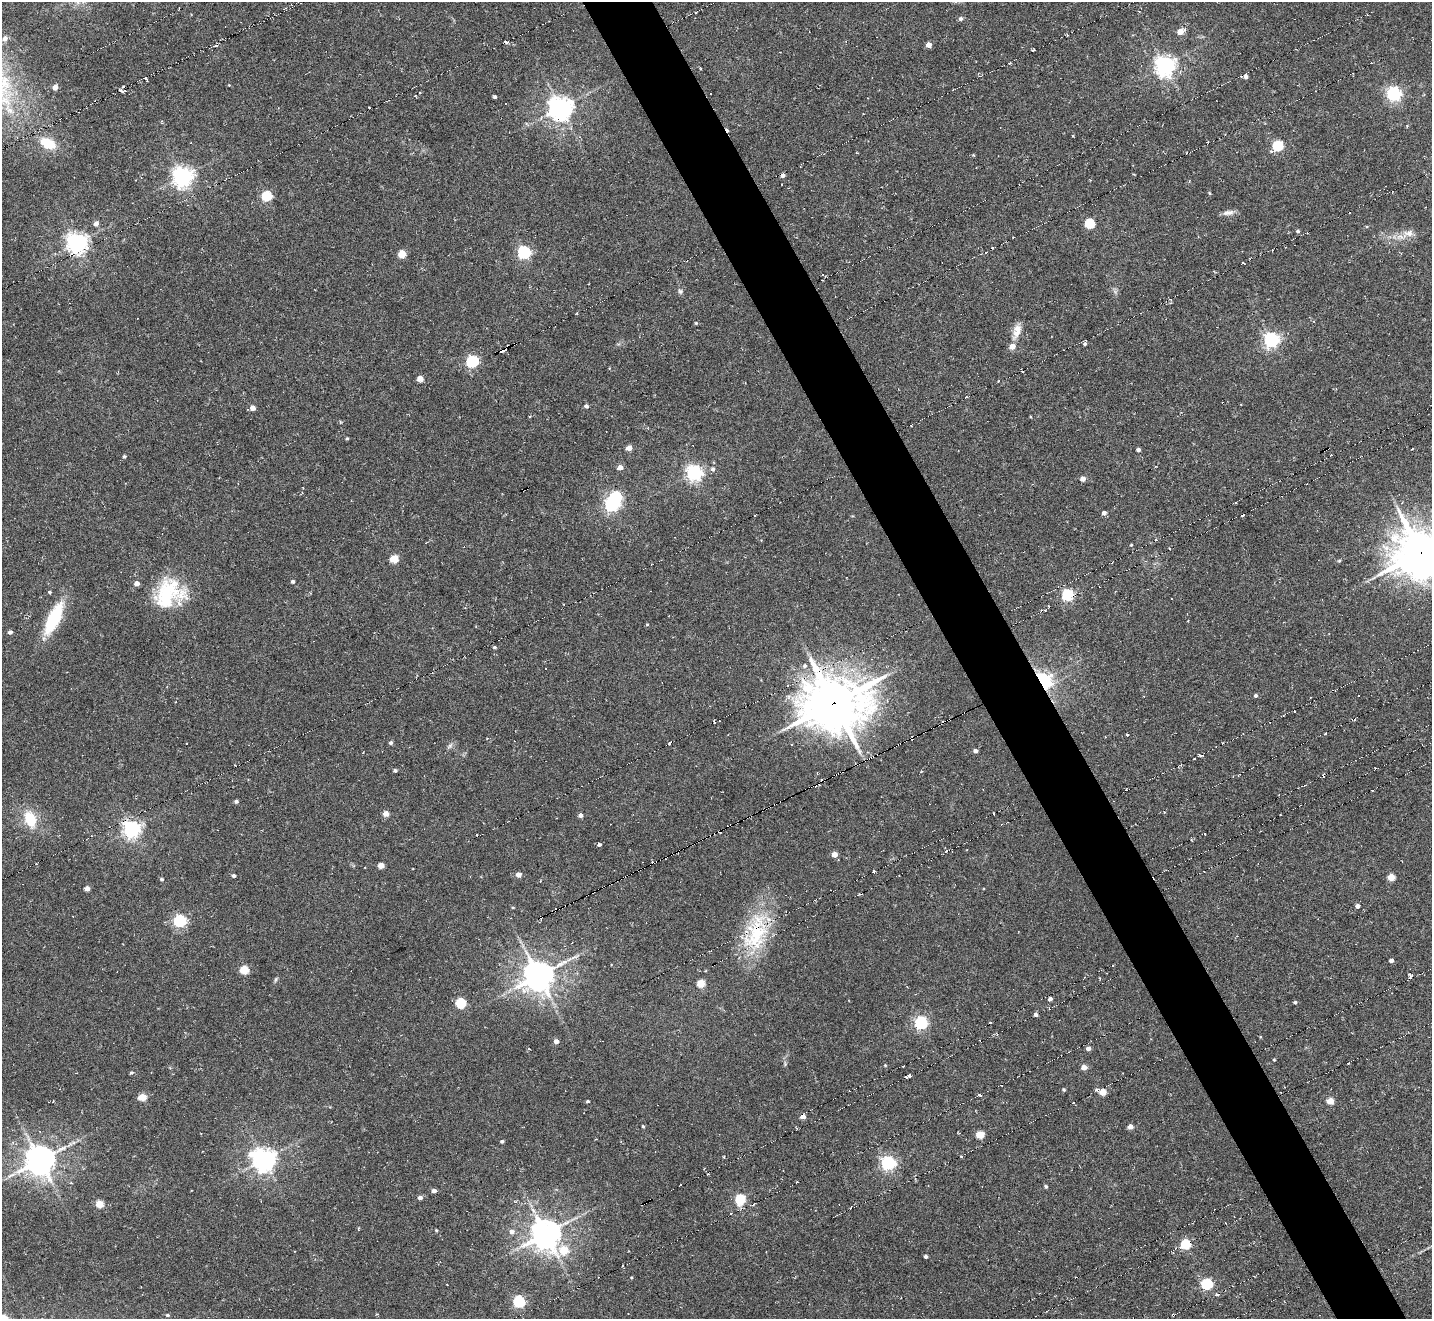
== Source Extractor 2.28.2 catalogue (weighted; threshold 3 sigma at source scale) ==
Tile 6 of 4 x 4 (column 2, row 2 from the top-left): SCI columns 1459-2888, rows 2932-4248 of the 5747 x 5738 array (HDU 1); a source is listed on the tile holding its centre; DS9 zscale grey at full resolution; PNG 1434 x 1321 px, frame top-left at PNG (2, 2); no overlay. Shown black and unused: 5% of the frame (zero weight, under 6 of 11 exposures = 2% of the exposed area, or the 3 px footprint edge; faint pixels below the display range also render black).
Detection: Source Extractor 2.28.2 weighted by HDU 2 'WHT'; one run over the whole footprint, this tile lists its part. Background -0.42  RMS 0.008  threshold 0.0326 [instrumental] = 3 sigma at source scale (4.09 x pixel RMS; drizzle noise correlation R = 1.36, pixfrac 0.8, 0.05/0.05 arcsec/px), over >= 5 px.
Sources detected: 222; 2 inside a brighter object's white glare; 43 cosmic-ray / hot-pixel residue — not listed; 5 inside a brighter listed object's ellipse — not listed separately; the other 172 listed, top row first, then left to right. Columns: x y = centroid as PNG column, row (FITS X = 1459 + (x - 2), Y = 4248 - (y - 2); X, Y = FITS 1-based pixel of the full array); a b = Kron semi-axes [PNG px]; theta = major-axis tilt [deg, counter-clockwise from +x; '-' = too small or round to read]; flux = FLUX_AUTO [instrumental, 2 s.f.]
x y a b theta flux
961 19 5 5 - 2.1
1180 31 6 4 24 8.5
5 38 7 6 - 3.8
506 42 4 2 - 2.1
928 45 4 4 - 5.5
216 46 3 3 - 1.2
1032 50 3 3 - 0.92
1165 65 7 7 - 430
1246 77 6 5 - 3
146 79 5 2 - 1.2
55 87 4 4 - 5.9
123 87 3 2 - 1.4
122 91 7 3 -19 1.9
1394 93 6 6 - 180
495 97 3 3 - 1.3
560 108 8 7 - 660
48 143 23 13 -27 16
1278 146 5 5 - 61
857 153 3 2 - 0.96
783 175 4 3 - 1.7
183 176 7 7 - 420
1209 193 4 4 - 0.77
267 196 5 5 - 52
1228 213 16 6 10 3.7
1090 223 5 5 - 46
96 224 5 5 - 3.4
1298 231 4 4 - 1.5
1408 233 18 9 21 7.1
77 243 7 6 - 460
1389 243 5 5 - 1
524 252 6 6 - 130
402 254 5 5 - 18
1243 263 3 2 - 1
823 275 3 3 - 4.3
680 291 7 6 - 1.6
696 323 4 4 - 0.87
1017 331 22 9 74 7.7
1271 340 6 6 - 210
514 344 3 2 - 6.3
1085 344 3 3 - 1.4
504 349 8 3 41 5.3
472 361 6 5 - 91
1022 371 3 2 - 1.2
420 378 5 4 - 6.7
998 381 3 3 - 1.1
586 406 4 4 - 2.1
252 408 5 5 - 5.3
1031 417 4 2 - 0.57
347 438 4 3 - 0.93
629 448 4 4 - 5.7
1138 450 4 3 - 2.4
1324 450 3 2 - 17
124 456 4 4 - 1
620 467 5 5 - 4.5
713 469 6 6 - 2
694 473 6 6 - 250
1083 479 4 4 - 5
612 504 6 6 - 170
1104 513 4 4 - 2.7
1242 516 3 2 - 1
1131 545 4 3 - 0.6
1169 549 3 2 - 1
1421 552 20 17 8 2200
394 559 5 5 - 20
1339 561 5 3 - 0.77
293 581 4 4 - 1.6
49 592 4 3 - 0.92
166 595 40 27 -17 38
1068 595 5 5 - 96
1041 610 3 2 - 0.77
54 618 33 12 65 42
647 625 4 3 - 0.59
10 632 5 4 - 1.9
495 647 4 4 - 1.1
805 666 6 6 - 2
1042 681 6 5 - 340
1256 695 4 4 - 1.3
834 703 25 21 4 2400
714 722 4 2 - 0.95
932 728 3 2 - 7.5
1127 734 3 3 - 1.1
912 738 6 2 80 1.1
670 742 3 3 - 1.8
391 743 4 4 - 1.6
791 744 3 2 - 1.6
899 744 3 2 - 8.1
450 746 9 5 45 1.9
975 751 4 3 - 2.8
1200 755 5 3 - 2.8
1194 759 3 2 - 1.1
1375 768 3 2 - 0.98
395 770 4 3 - 1.5
921 772 4 2 - 0.53
1323 776 4 2 - 1.1
1126 789 3 2 - 0.75
236 801 5 4 - 1.6
386 814 4 4 - 7.4
581 815 4 4 - 2.8
30 819 16 11 -69 20
132 829 6 6 - 300
1205 834 2 2 - 1
599 845 4 4 - 1.4
834 854 4 4 - 7.5
653 863 3 2 - 3.7
381 865 4 4 - 8.4
365 867 3 2 - 0.86
874 871 3 2 - 1.4
518 875 5 4 - 4.7
234 876 4 3 - 1.8
1391 877 5 4 - 13
162 879 4 4 - 1.2
87 889 4 4 - 4.6
1358 906 4 4 - 3.4
513 908 4 3 - 0.67
180 921 6 5 - 110
755 936 49 21 39 45
1391 960 4 4 - 2.2
244 970 5 5 - 28
538 976 10 9 - 1100
1410 976 6 4 -89 1.2
276 979 8 3 71 1.1
701 983 5 4 - 23
1050 999 4 4 - 2.5
1295 1002 3 3 - 1.2
461 1003 5 5 - 47
1036 1015 5 4 - 1.9
989 1022 2 2 - 1.3
921 1023 6 5 - 140
556 1041 4 4 - 3.9
1088 1048 4 4 - 3.4
1274 1060 3 3 - 0.65
885 1065 4 4 - 0.67
1084 1067 4 4 - 6.3
131 1073 4 4 - 1.2
908 1076 7 4 17 3.3
1096 1089 5 4 - 1.3
1064 1090 4 4 - 1
1103 1092 5 4 - 14
979 1095 6 3 -36 1.5
142 1097 5 4 - 16
587 1101 3 3 - 1.1
1330 1101 5 4 - 13
803 1117 5 4 - 4.3
643 1126 4 3 - 1
1130 1126 5 4 - 4.4
980 1135 5 4 - 21
502 1141 4 3 - 1.3
73 1142 5 5 - 1.2
264 1159 8 7 - 610
40 1160 9 9 - 1100
888 1163 6 5 - 170
71 1183 4 3 - 0.73
1046 1187 4 3 - 1.2
434 1191 4 4 - 3.1
420 1198 5 4 - 2.7
740 1199 5 5 - 41
646 1202 2 2 - 5.8
100 1204 5 4 - 17
753 1205 3 2 - 0.74
851 1207 4 2 - 0.97
358 1229 3 3 - 0.76
436 1230 4 4 - 0.78
512 1232 6 6 - 3.3
546 1234 10 10 - 1000
1186 1244 6 5 - 37
564 1250 5 5 - 22
926 1256 4 3 - 1.8
631 1277 4 3 - 0.59
1207 1284 6 5 - 76
1217 1295 4 3 - 1.4
519 1302 5 5 - 96
167 1315 5 4 - 1.2
Overlapping masked pixels (flux is a lower limit): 11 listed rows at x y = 514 344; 504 349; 1324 450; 1421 552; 1042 681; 834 703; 932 728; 912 738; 899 744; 653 863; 646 1202
Isophote crosses this tile's border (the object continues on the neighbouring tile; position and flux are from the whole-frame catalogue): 1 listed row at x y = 1421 552